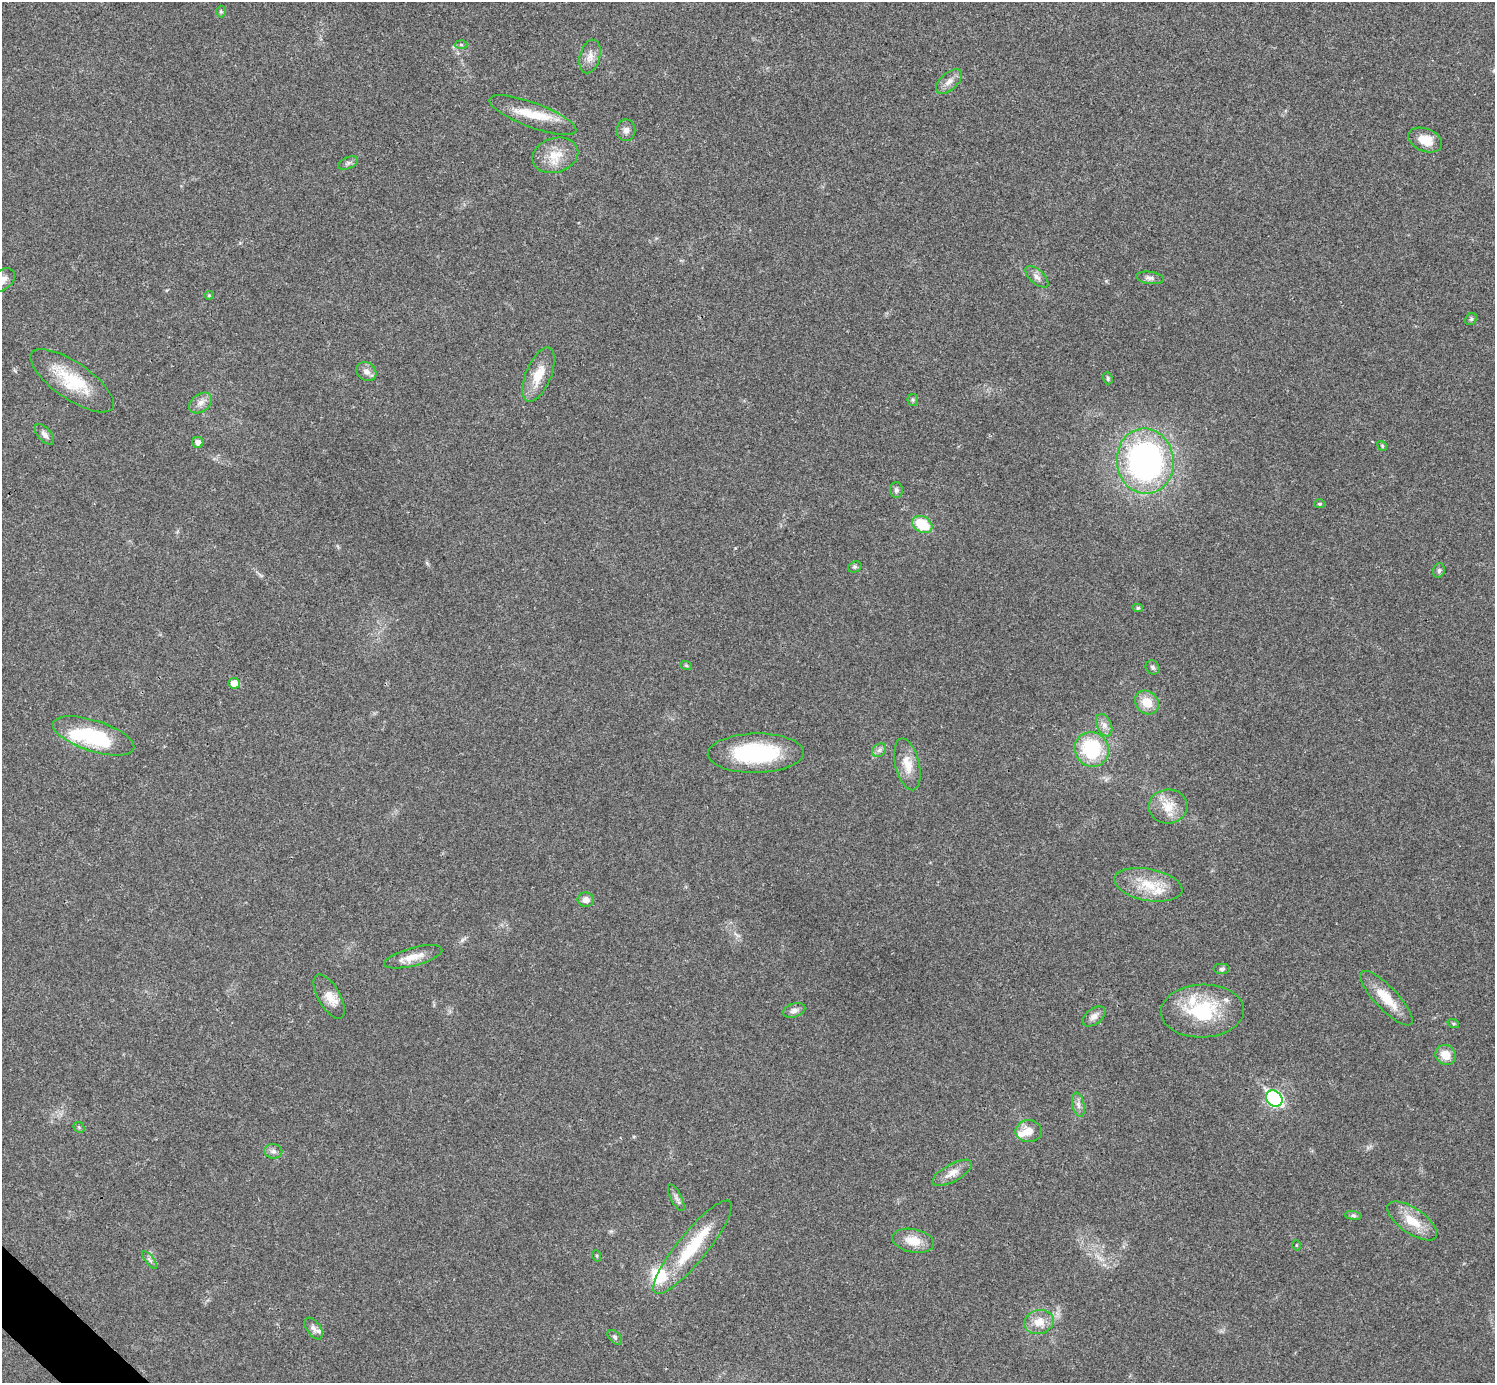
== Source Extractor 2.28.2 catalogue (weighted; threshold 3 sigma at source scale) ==
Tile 7 of 4 x 4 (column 3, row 2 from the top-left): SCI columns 2992-4484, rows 2922-4302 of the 5985 x 5985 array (HDU 1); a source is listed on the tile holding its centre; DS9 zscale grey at full resolution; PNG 1497 x 1385 px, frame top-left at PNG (2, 2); each listed source drawn as its Kron ellipse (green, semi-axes under 4 px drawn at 4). Shown black and unused: <1% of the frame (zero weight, under 3 of 4 exposures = <1% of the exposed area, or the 3 px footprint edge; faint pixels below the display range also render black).
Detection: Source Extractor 2.28.2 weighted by HDU 2 'WHT'; one run over the whole footprint, this tile lists its part. Background 0.0196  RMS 0.004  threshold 0.0179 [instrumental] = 3 sigma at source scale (4.5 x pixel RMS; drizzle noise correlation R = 1.50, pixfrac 1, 0.05/0.05 arcsec/px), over >= 5 px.
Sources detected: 76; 1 inside a brighter object's white glare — neither listed nor drawn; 6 inside a brighter listed object's ellipse — not listed separately; the other 69 listed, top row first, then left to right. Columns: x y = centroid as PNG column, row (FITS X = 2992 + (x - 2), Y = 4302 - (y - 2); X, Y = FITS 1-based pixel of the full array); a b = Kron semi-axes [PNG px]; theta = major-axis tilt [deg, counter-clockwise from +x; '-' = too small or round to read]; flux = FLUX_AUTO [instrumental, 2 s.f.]
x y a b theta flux
221 12 6 5 - 0.54
461 45 6 4 -2 0.57
590 57 17 10 75 3.4
949 82 16 8 42 2.9
533 115 46 12 -20 12
626 130 11 9 89 2
1425 140 18 11 -21 6.2
555 155 23 17 17 8.6
348 163 10 5 23 1.2
1037 277 14 7 -42 2
1150 278 14 6 -7 1.6
2 280 14 9 38 3
209 295 4 4 - 0.41
1471 319 6 5 - 0.7
366 372 11 8 -39 2.4
539 375 29 12 68 8.3
1108 378 6 4 -71 0.59
72 381 49 18 -34 19
913 400 6 5 - 0.72
201 403 12 8 38 2.6
44 434 12 6 -48 1.7
198 442 5 5 - 1.8
1382 446 5 4 - 0.48
1145 461 33 28 -84 120
896 490 7 6 - 1.1
1320 504 5 4 - 0.55
922 524 10 8 -30 13
855 567 7 5 20 0.67
1439 570 7 5 75 1
1138 608 5 4 - 0.65
686 665 6 4 -19 0.52
1153 667 7 6 - 1.1
234 683 6 5 - 4.9
1147 702 13 11 -44 6.6
1104 725 12 7 -67 2.2
94 736 42 15 -18 30
1092 749 18 16 -52 24
879 750 7 6 - 1.2
756 753 48 19 1 36
907 764 26 12 -76 6.6
1168 806 19 17 5 7.7
1148 885 35 16 -11 12
586 900 8 7 - 2.2
413 957 30 9 15 5.7
1222 969 8 5 0 0.98
329 997 24 11 -60 5.2
1386 998 36 11 -46 9.6
794 1010 11 7 18 1.8
1202 1011 42 26 2 28
1094 1016 13 8 37 2.4
1453 1023 6 4 -18 0.52
1446 1055 10 9 - 5.5
1274 1099 9 7 -43 82
1078 1105 12 6 -78 1.9
79 1127 6 5 - 0.58
1029 1131 13 11 2 4.1
273 1151 9 7 -8 1.6
952 1173 22 8 29 3.9
676 1198 15 5 -63 1.5
1353 1216 8 4 -8 0.8
1412 1221 29 12 -35 9.2
913 1241 21 11 -11 6.8
1296 1245 5 3 - 0.35
692 1247 59 15 51 22
597 1256 6 3 -72 0.43
149 1260 10 4 -50 0.94
1039 1322 15 11 15 5.5
314 1329 12 7 -55 1.7
615 1337 9 5 -47 1
Isophote crosses this tile's border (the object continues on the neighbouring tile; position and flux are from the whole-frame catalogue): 1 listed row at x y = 2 280